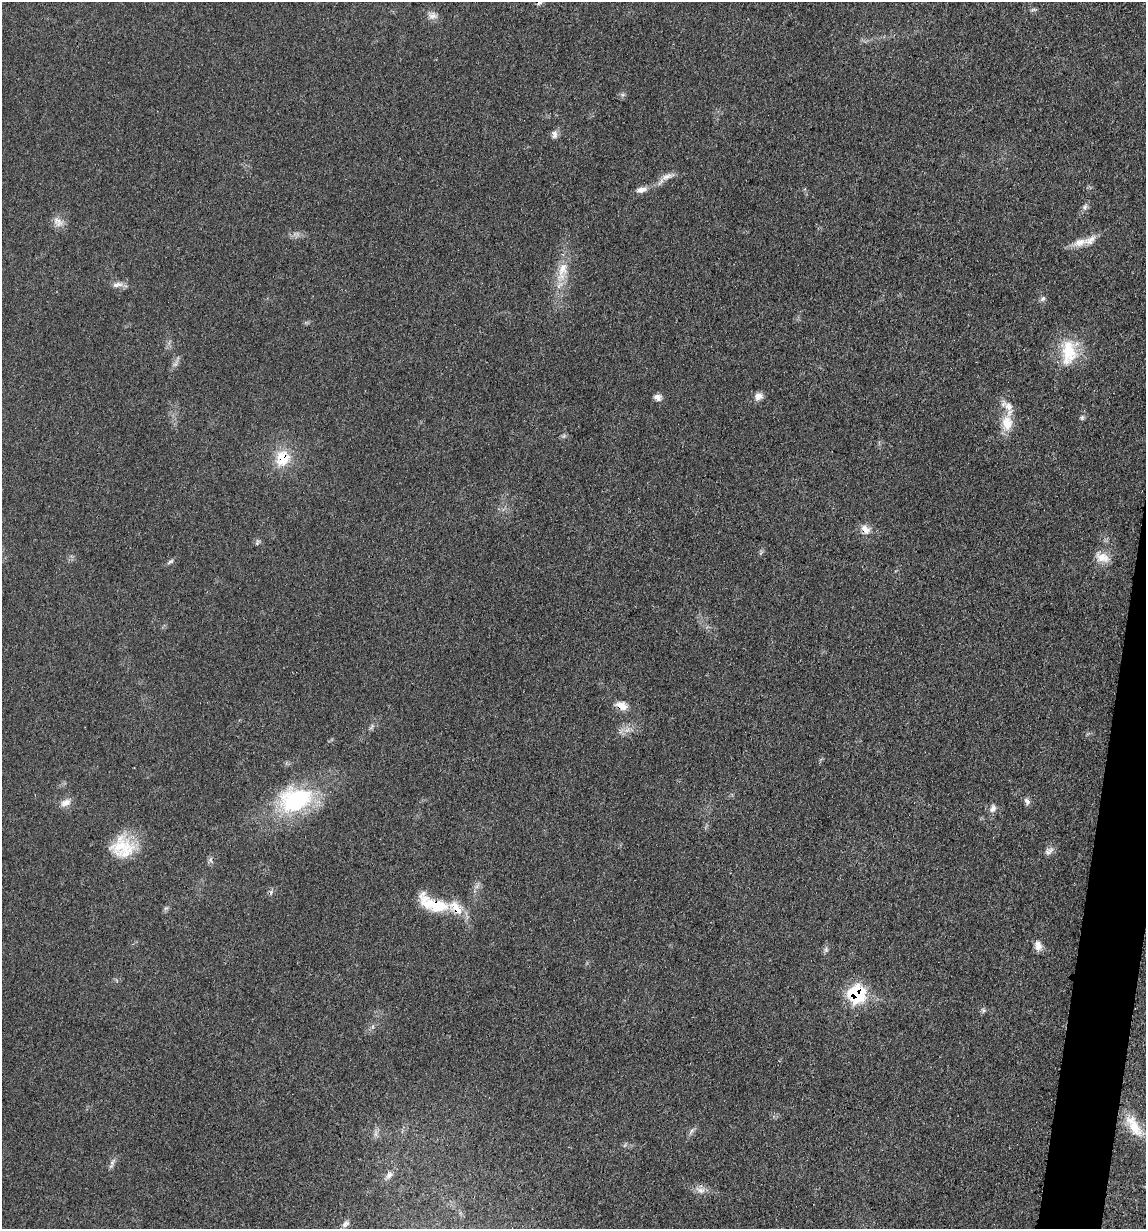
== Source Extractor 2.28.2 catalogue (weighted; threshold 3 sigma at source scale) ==
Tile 6 of 4 x 4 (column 2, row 2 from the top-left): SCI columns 1392-2535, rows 2471-3697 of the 4948 x 4938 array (HDU 1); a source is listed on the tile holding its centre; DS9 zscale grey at full resolution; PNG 1148 x 1231 px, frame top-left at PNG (2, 2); no overlay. Shown black and unused: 2% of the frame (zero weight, under 3 of 4 exposures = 2% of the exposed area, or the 3 px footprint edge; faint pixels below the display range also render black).
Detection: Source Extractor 2.28.2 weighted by HDU 2 'WHT'; one run over the whole footprint, this tile lists its part. Background 0.0527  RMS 0.0059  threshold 0.0265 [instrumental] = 3 sigma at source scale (4.5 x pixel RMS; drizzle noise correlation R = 1.50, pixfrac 1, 0.05/0.05 arcsec/px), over >= 5 px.
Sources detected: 44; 1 cosmic-ray / hot-pixel residue — not listed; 3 inside a brighter listed object's ellipse — not listed separately; the other 40 listed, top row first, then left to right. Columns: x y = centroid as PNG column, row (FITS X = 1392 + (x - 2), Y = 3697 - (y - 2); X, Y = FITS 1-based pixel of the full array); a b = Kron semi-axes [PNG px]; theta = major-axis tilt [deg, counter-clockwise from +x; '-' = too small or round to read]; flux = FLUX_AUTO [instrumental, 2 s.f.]
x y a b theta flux
432 16 12 9 3 3.4
554 134 11 6 -85 2.6
667 176 18 7 19 4.1
641 190 14 7 11 3.6
1085 207 9 5 64 1.8
58 222 15 11 -46 4.7
1080 242 21 10 16 7.1
563 269 22 11 66 10
117 285 16 6 9 3.2
1043 298 8 5 49 1.6
1069 352 36 19 89 22
758 396 11 9 17 3.6
657 397 9 7 -28 3
1082 418 6 5 - 1.1
1007 423 21 15 -84 12
564 436 7 4 71 1
282 458 22 18 72 16
865 530 13 9 -47 5
257 542 8 4 68 1
1102 557 19 11 -22 7
170 561 11 5 31 1.5
621 706 14 9 -26 6.3
296 800 42 29 16 59
1027 801 10 7 -57 2
65 803 15 9 22 4.1
993 809 10 7 57 2.8
122 847 30 26 -11 22
1049 851 13 8 28 2.8
210 860 7 4 -89 1.4
433 904 45 17 -23 26
1038 946 13 8 -82 3.8
826 949 7 6 - 1.4
856 994 9 9 - 69
983 1010 6 4 -72 0.96
1134 1126 36 14 -59 15
691 1131 10 4 61 1.5
112 1162 13 5 73 2.2
389 1175 13 8 59 3.1
700 1190 15 8 -9 4.1
345 1224 10 6 39 2.1
Overlapping masked pixels (flux is a lower limit): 5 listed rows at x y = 282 458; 865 530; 621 706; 433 904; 856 994